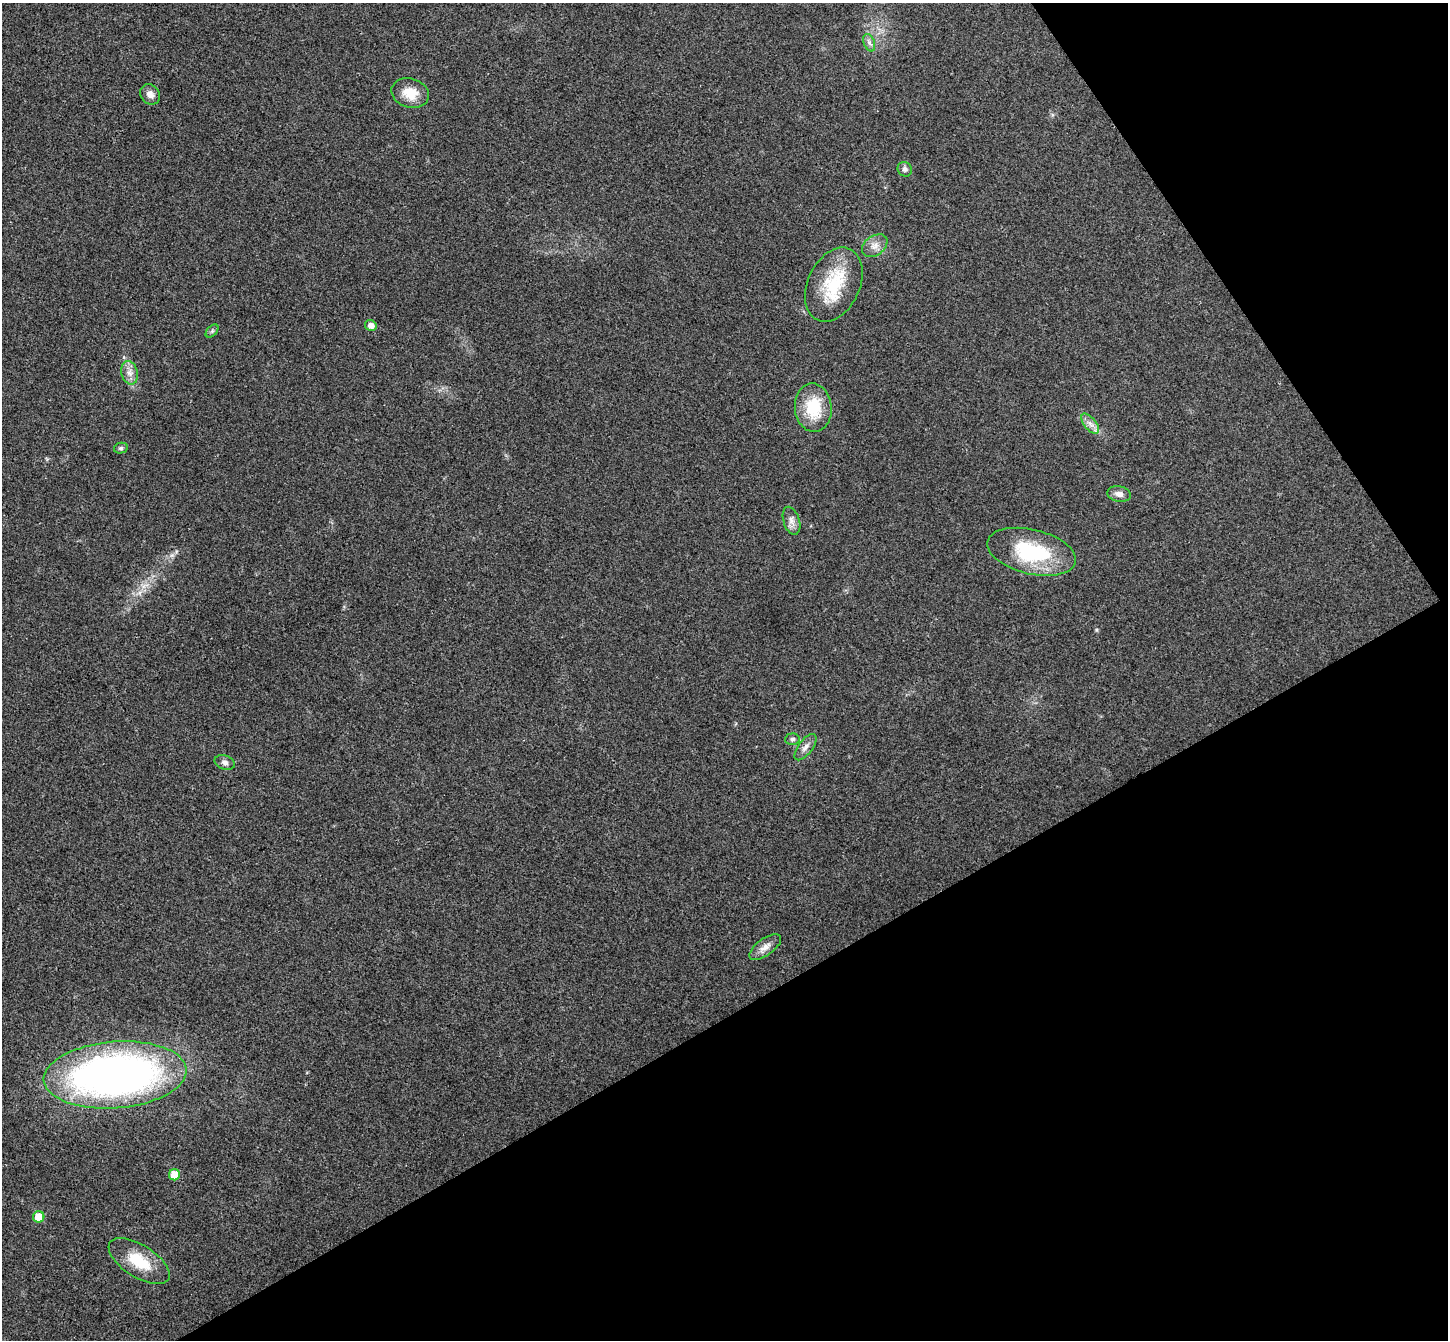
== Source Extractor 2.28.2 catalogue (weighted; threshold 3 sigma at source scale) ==
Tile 12 of 4 x 4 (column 4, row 3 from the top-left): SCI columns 4391-5836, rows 1529-2866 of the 5890 x 5866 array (HDU 1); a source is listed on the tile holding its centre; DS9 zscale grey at full resolution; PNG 1450 x 1342 px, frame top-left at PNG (2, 3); each listed source drawn as its Kron ellipse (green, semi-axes under 4 px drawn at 4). Shown black and unused: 31% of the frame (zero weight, under 3 of 4 exposures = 6% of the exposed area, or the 3 px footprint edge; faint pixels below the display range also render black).
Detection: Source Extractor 2.28.2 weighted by HDU 2 'WHT'; one run over the whole footprint, this tile lists its part. Background 0.0247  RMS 0.0058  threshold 0.0263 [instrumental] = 3 sigma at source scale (4.5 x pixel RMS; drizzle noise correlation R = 1.50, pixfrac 1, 0.05/0.05 arcsec/px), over >= 5 px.
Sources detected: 23; all 23 listed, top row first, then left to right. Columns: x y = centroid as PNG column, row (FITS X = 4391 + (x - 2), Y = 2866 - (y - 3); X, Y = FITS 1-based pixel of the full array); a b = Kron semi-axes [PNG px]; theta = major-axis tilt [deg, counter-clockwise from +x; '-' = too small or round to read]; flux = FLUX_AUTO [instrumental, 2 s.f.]
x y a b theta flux
869 43 9 5 -70 1.9
410 93 19 14 -16 11
150 94 11 9 -49 3.5
905 169 7 7 - 1.8
875 246 14 9 35 4.4
834 285 39 26 65 31
371 325 6 5 - 3.8
212 331 8 4 46 1.3
130 373 12 8 -77 3.9
813 408 24 18 -85 24
1090 424 12 6 -51 3.1
121 448 7 5 14 1.1
1119 494 12 8 -12 3.2
791 521 14 8 -72 3.6
1031 552 45 22 -13 46
792 739 7 5 3 1.6
805 747 15 7 53 3.3
225 763 10 7 -21 2.3
765 947 19 8 36 4.7
115 1075 72 33 4 340
174 1175 5 5 - 11
39 1217 6 5 - 11
139 1261 34 16 -32 19